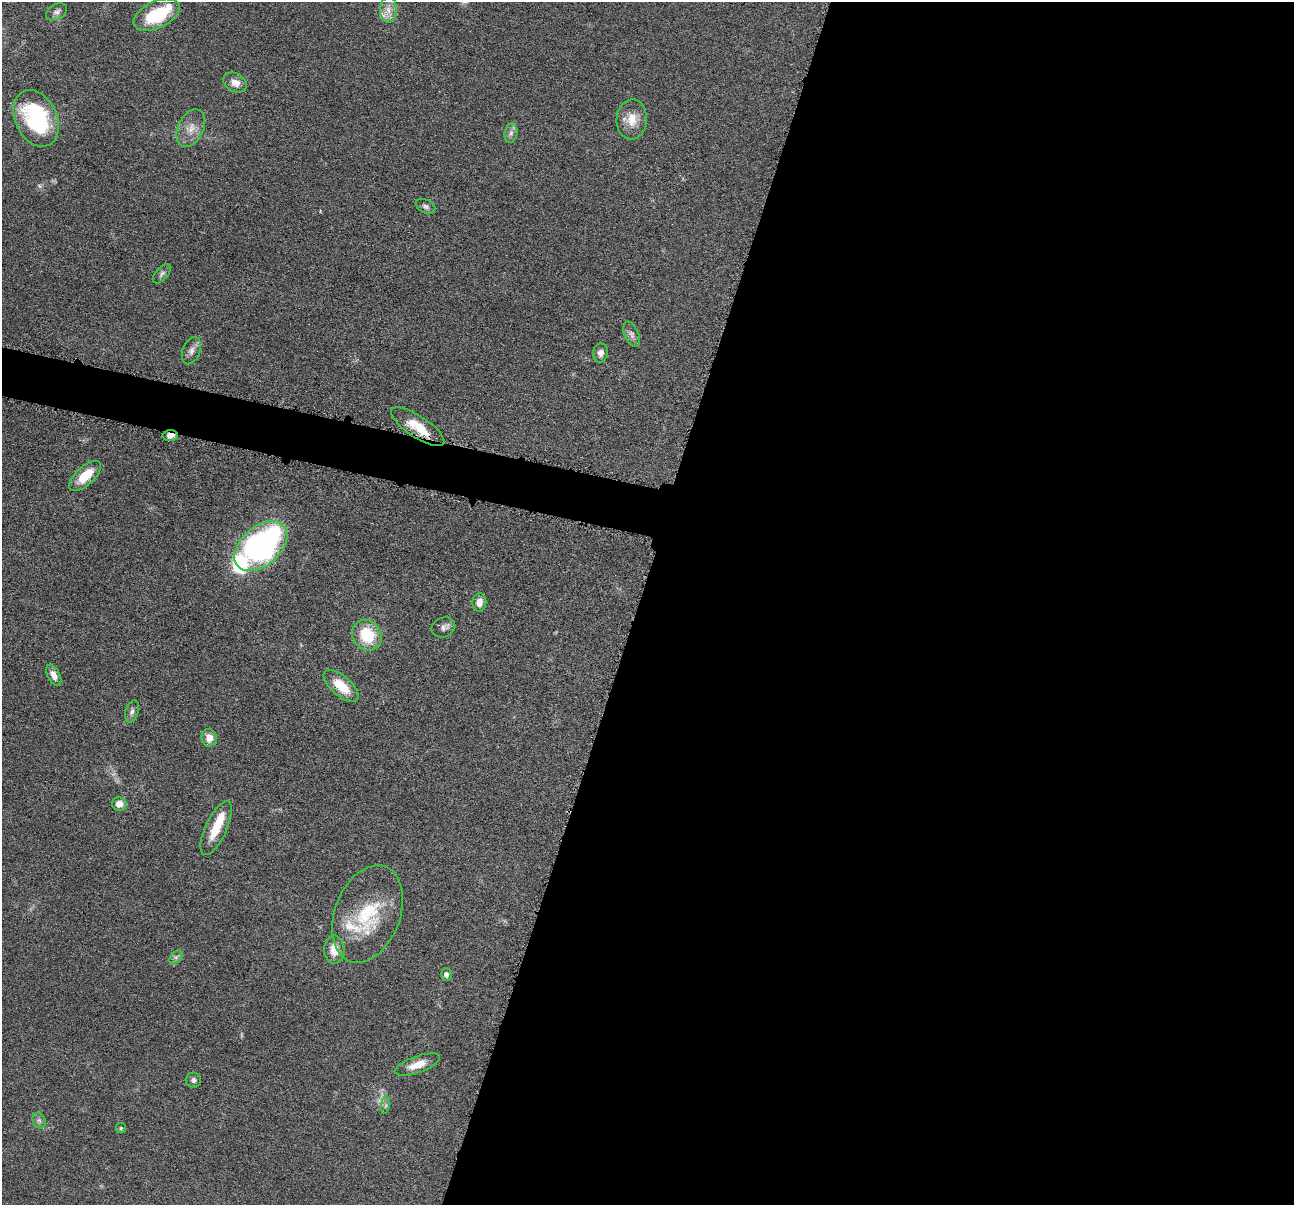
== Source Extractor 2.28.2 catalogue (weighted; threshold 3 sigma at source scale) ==
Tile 12 of 4 x 4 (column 4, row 3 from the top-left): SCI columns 3885-5176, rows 1461-2663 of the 5181 x 5200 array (HDU 1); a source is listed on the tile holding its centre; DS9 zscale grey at full resolution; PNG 1296 x 1207 px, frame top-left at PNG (2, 2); each listed source drawn as its Kron ellipse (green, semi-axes under 4 px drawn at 4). Shown black and unused: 53% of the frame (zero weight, under 4 of 8 exposures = <1% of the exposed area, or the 3 px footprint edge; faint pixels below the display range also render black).
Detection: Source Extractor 2.28.2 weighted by HDU 2 'WHT'; one run over the whole footprint, this tile lists its part. Background 0.0363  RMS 0.0033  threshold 0.0133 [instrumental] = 3 sigma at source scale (4.09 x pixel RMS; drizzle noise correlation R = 1.36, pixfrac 0.8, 0.05/0.05 arcsec/px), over >= 5 px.
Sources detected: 41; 1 too faint to see at this stretch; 1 inside a brighter object's white glare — neither listed nor drawn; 4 inside a brighter listed object's ellipse — not listed separately; the other 35 listed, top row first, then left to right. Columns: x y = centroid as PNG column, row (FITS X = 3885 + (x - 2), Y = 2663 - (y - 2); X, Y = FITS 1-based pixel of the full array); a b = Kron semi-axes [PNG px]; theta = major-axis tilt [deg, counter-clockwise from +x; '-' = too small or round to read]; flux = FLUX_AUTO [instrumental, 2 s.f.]
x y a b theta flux
388 10 13 8 87 2.5
57 12 11 7 30 1.3
157 15 25 13 25 16
235 82 12 9 -29 2.5
36 118 30 21 -64 31
632 119 20 15 86 5.1
191 128 20 12 65 3.8
511 133 10 6 80 1.2
426 206 10 6 -26 0.96
162 274 11 6 48 0.94
632 334 13 7 -67 1.4
191 351 14 8 71 1.8
601 353 10 7 85 1.7
418 427 31 10 -33 8
170 435 7 5 1 2.3
85 476 20 9 43 7.6
261 546 30 19 41 97
479 602 9 7 84 2.2
443 627 12 9 23 1.4
367 635 16 14 -54 12
54 675 11 6 -63 2.1
341 686 21 10 -41 7.4
132 711 11 6 72 1.2
209 738 9 7 -74 3
119 804 7 6 - 2.3
216 828 29 10 65 8.1
368 914 51 32 69 21
334 950 14 10 90 4.3
176 957 8 5 45 0.8
446 974 6 5 - 0.83
417 1065 24 8 20 3.9
193 1080 7 7 - 0.93
385 1105 9 4 81 0.72
39 1121 8 6 -69 0.95
121 1128 5 5 - 0.41
Overlapping masked pixels (flux is a lower limit): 2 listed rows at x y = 418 427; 170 435